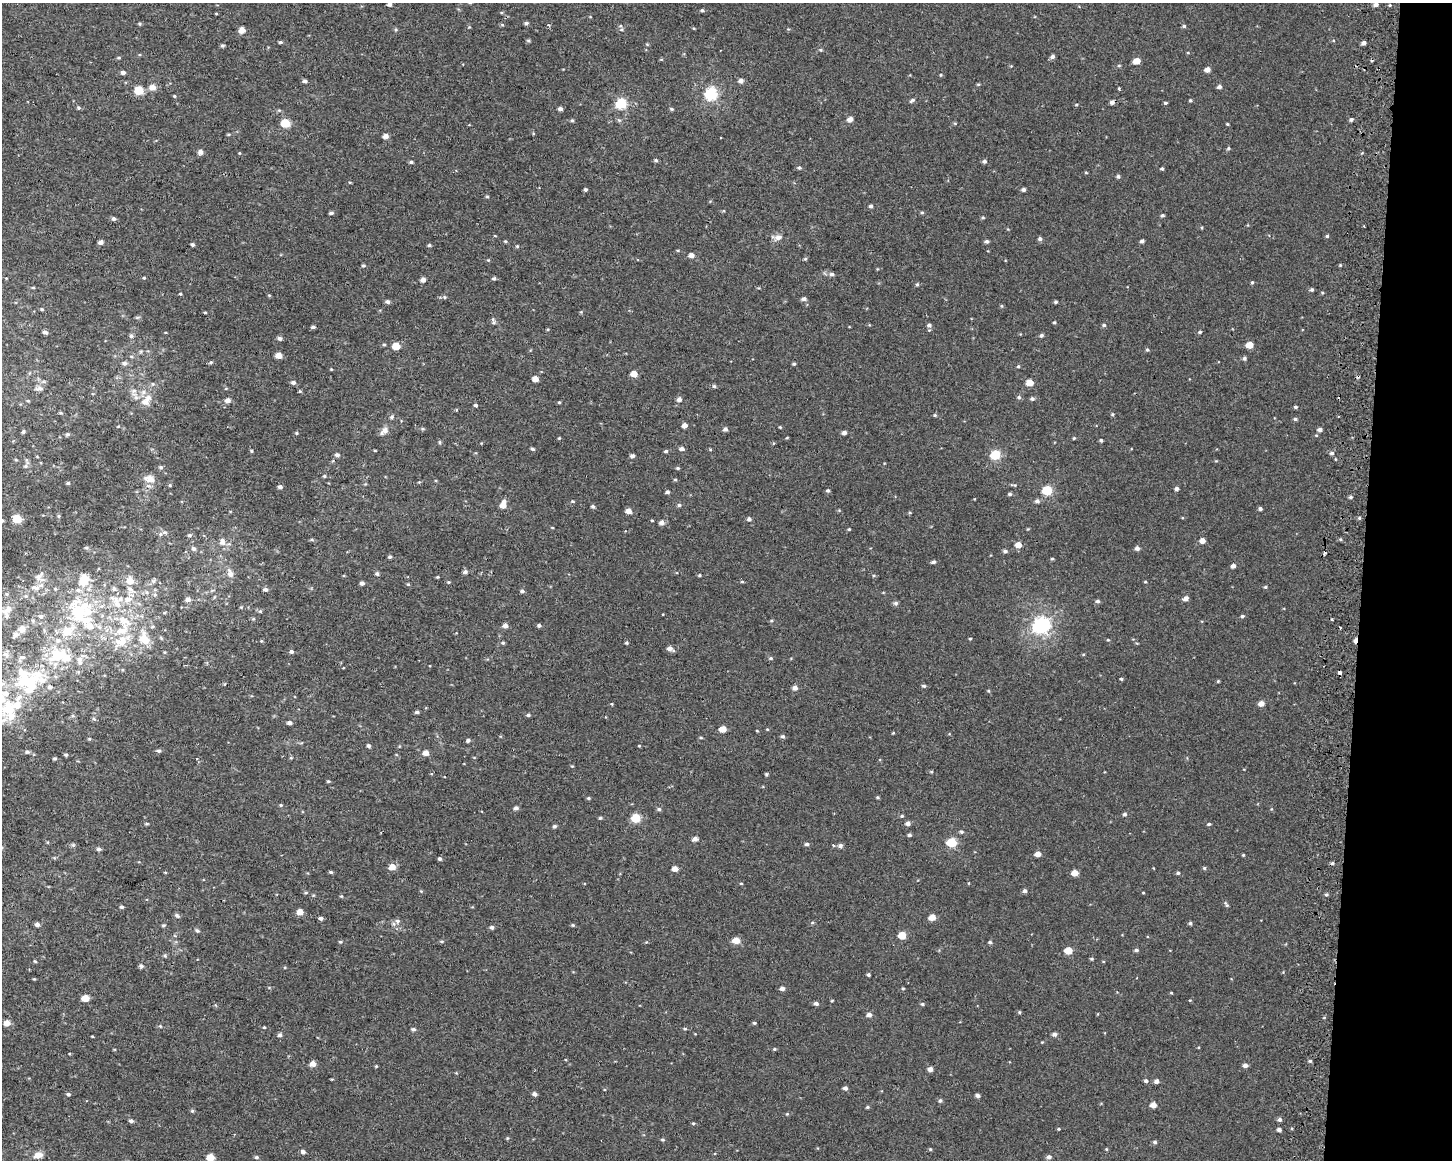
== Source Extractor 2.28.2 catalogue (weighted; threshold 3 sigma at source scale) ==
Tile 6 of 3 x 4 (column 3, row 2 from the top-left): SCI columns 3226-4675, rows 2318-3475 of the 4943 x 4643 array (HDU 1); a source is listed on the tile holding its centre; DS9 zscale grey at full resolution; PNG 1454 x 1162 px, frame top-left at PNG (2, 3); no overlay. Shown black and unused: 6% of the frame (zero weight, under 2 of 3 exposures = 2% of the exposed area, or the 3 px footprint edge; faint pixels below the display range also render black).
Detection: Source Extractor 2.28.2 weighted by HDU 2 'WHT'; one run over the whole footprint, this tile lists its part. Background 1.53e-04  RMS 0.0035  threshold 0.0158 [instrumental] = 3 sigma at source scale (4.5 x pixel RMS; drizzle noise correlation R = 1.50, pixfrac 1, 0.0396/0.0396 arcsec/px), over >= 5 px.
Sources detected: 441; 2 inside a brighter object's white glare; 6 cosmic-ray / hot-pixel residue — not listed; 29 inside a brighter listed object's ellipse — not listed separately; the other 404 listed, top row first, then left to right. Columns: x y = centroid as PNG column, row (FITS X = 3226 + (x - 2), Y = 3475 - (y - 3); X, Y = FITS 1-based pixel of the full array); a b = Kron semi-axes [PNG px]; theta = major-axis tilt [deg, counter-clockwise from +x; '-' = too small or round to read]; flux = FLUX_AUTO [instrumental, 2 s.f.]
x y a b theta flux
389 4 4 3 - 1
1376 4 5 4 - 1.2
1390 5 4 3 - 0.34
702 10 4 4 - 0.54
216 13 4 2 - 0.24
526 23 5 4 - 0.76
140 24 5 3 - 0.34
548 25 4 3 - 0.65
1184 26 5 4 - 0.57
242 30 5 4 - 3.3
528 40 5 4 - 0.5
280 42 5 4 - 0.55
1363 43 4 4 - 1.1
647 44 4 4 - 0.32
223 46 4 4 - 0.64
821 50 5 4 - 0.4
1052 56 5 5 - 0.99
119 58 5 4 - 0.44
1137 61 5 5 - 3.5
1207 69 5 4 - 1.9
123 72 5 4 - 0.96
941 75 4 3 - 0.29
305 81 5 4 - 0.96
741 81 5 4 - 1.4
978 84 5 3 - 0.34
152 87 5 5 - 3.3
1219 87 5 4 - 1
139 90 5 5 - 14
711 94 6 6 - 44
174 96 4 4 - 0.33
912 100 8 4 35 0.63
1190 100 4 4 - 0.39
1112 102 4 4 - 1.1
621 103 6 5 - 27
1165 103 4 3 - 0.49
1076 105 4 3 - 0.35
79 108 5 5 - 0.55
560 109 4 4 - 1.2
671 109 5 4 - 0.46
850 119 5 4 - 2.2
1351 119 4 4 - 0.71
572 120 5 4 - 0.49
285 123 5 5 - 13
1227 124 3 3 - 0.34
386 136 5 4 - 2
1228 148 4 4 - 0.49
200 152 5 4 - 1.8
239 153 4 4 - 0.29
656 160 4 4 - 0.64
984 161 5 4 - 0.86
411 162 5 4 - 0.51
799 168 5 4 - 0.55
1162 169 4 3 - 0.5
1086 172 5 3 - 0.3
1118 176 4 4 - 0.63
585 189 4 4 - 0.63
1023 189 4 4 - 0.89
487 197 5 3 - 0.37
871 206 4 4 - 0.68
331 213 4 3 - 0.7
922 213 5 3 - 0.39
1162 215 4 4 - 0.59
983 217 5 4 - 0.4
114 219 5 4 - 0.88
1327 236 4 4 - 0.49
778 237 11 7 16 1.7
1040 239 5 4 - 0.84
505 241 5 3 - 0.38
987 241 5 4 - 0.8
1142 241 4 4 - 0.9
101 242 4 4 - 1.6
192 244 4 3 - 0.64
429 245 4 4 - 0.49
517 246 5 4 - 0.4
691 255 5 4 - 2.2
805 259 6 3 18 0.37
488 260 4 4 - 0.32
1340 265 3 3 - 0.3
363 266 5 4 - 0.5
832 274 6 5 - 0.87
144 278 4 4 - 0.36
494 278 5 4 - 0.62
423 280 4 4 - 1.9
1252 282 4 3 - 0.43
917 284 5 4 - 0.44
33 288 5 3 - 0.32
1312 290 4 4 - 0.59
180 294 4 3 - 0.39
444 297 6 5 - 0.57
804 299 5 4 - 1.2
388 302 5 5 - 0.97
1056 302 4 3 - 0.51
1002 306 5 3 - 0.35
42 309 5 4 - 0.38
205 312 4 3 - 0.32
494 322 7 4 -90 0.57
1054 322 4 3 - 0.41
929 325 5 5 - 0.93
1104 325 5 4 - 0.54
313 327 5 3 - 0.67
45 332 4 4 - 1.2
1200 332 4 4 - 0.47
1041 335 5 4 - 0.73
131 336 6 5 - 0.82
280 338 5 4 - 0.97
384 345 5 3 - 0.38
1250 345 5 4 - 4.6
396 346 5 4 - 7.8
1147 350 5 4 - 0.47
279 355 4 4 - 3.5
1244 358 5 4 - 0.67
211 362 5 4 - 0.44
124 363 6 5 - 1.1
794 364 4 3 - 0.45
1018 366 4 4 - 0.42
634 374 5 4 - 4.1
535 379 5 4 - 3.6
293 382 5 4 - 0.93
1030 383 5 4 - 5
714 386 5 4 - 0.55
39 389 12 6 -1 1.2
134 390 7 4 1 0.86
300 391 4 4 - 0.35
136 397 6 6 - 1.1
1019 397 5 5 - 0.7
679 399 5 5 - 1.2
1032 399 5 4 - 0.71
146 400 19 10 53 3.7
228 400 5 5 - 1.9
28 401 5 3 - 0.34
559 402 4 3 - 0.38
475 405 4 3 - 0.59
1295 407 4 3 - 0.55
456 410 5 3 - 0.27
61 413 5 4 - 0.4
1112 414 5 4 - 0.41
935 415 4 4 - 0.38
392 417 5 5 - 0.72
1295 419 4 4 - 0.6
684 425 4 4 - 2.1
780 427 3 3 - 0.29
725 429 5 4 - 1
1320 430 5 4 - 1.2
384 431 10 6 44 2.1
23 432 4 4 - 0.67
296 433 4 4 - 0.34
844 433 4 4 - 1.3
67 434 6 4 2 0.58
1316 435 5 3 - 0.28
559 438 4 3 - 0.3
1074 438 4 4 - 0.38
1101 440 4 3 - 0.66
440 442 5 3 - 0.38
532 449 4 3 - 0.58
682 449 5 4 - 1.3
252 451 4 3 - 0.38
666 451 4 4 - 0.65
1332 453 5 5 - 0.82
337 455 6 5 - 0.9
995 455 5 5 - 21
632 456 5 4 - 0.89
37 457 4 3 - 0.26
25 466 6 5 - 0.68
161 467 6 5 - 0.55
678 468 5 4 - 0.43
324 476 5 4 - 0.46
149 479 16 10 -17 3
675 479 5 3 - 0.36
68 483 4 3 - 0.5
170 485 4 4 - 0.37
280 487 5 4 - 0.88
1176 488 4 4 - 0.96
828 490 5 4 - 0.56
1047 490 6 5 - 19
667 492 4 4 - 0.83
1010 494 5 4 - 0.63
1350 497 5 4 - 0.58
572 501 4 3 - 0.32
1037 501 5 5 - 0.96
503 505 5 4 - 3.7
679 505 5 5 - 0.58
593 506 4 4 - 0.67
1260 509 4 4 - 0.75
628 511 5 4 - 2.5
910 513 4 3 - 0.34
59 516 6 4 90 0.41
1359 518 4 4 - 0.44
17 519 5 5 - 15
749 519 5 4 - 1
2 520 5 4 - 0.58
652 520 3 3 - 0.34
662 522 5 4 - 1.6
849 529 4 3 - 0.35
165 532 8 5 5 0.97
189 535 5 4 - 0.59
312 540 5 3 - 0.42
1202 541 4 4 - 2.3
222 542 11 8 -82 1.8
1018 545 5 4 - 3.2
194 548 7 5 -41 0.77
1137 548 5 4 - 1.3
1005 551 5 4 - 0.85
390 557 4 3 - 0.68
1052 559 4 3 - 0.43
933 562 5 4 - 0.71
1233 566 4 4 - 1.3
465 572 5 5 - 0.97
230 573 11 7 -71 1.9
377 574 5 4 - 0.84
699 575 4 3 - 0.4
39 576 16 8 54 2.5
437 577 4 3 - 0.35
130 581 8 7 - 3.3
153 581 8 5 27 0.81
448 582 5 4 - 0.39
742 582 4 3 - 0.38
1145 582 4 3 - 0.33
362 583 4 4 - 1
408 584 5 4 - 0.35
1265 587 5 4 - 0.43
265 589 5 4 - 1
131 590 12 6 -38 1.8
522 591 4 4 - 0.71
26 596 6 5 - 0.68
1186 598 5 4 - 1.8
128 599 10 9 - 2.8
188 599 5 5 - 1.7
1098 601 5 5 - 0.73
117 603 21 8 -67 4.4
896 603 6 5 - 0.75
241 607 4 3 - 0.34
8 609 27 11 67 4.8
260 611 5 4 - 0.46
78 614 48 30 -71 32
41 616 6 5 - 1.1
1242 616 4 4 - 0.6
1332 619 4 3 - 0.39
33 620 7 5 -70 0.71
771 621 5 3 - 0.36
539 625 4 4 - 0.78
1040 625 7 6 - 95
505 626 5 4 - 1.6
22 629 10 9 - 2.4
122 630 29 13 34 9.5
144 639 15 13 -49 5.7
970 639 4 3 - 0.34
1108 640 4 4 - 0.34
1355 640 7 3 72 2.1
261 641 4 3 - 0.33
503 643 5 4 - 0.5
626 643 4 4 - 0.48
670 649 8 5 -26 1.6
291 652 5 4 - 0.89
5 654 10 7 -22 1.5
58 656 27 15 -3 15
22 657 11 7 24 1.5
771 658 5 4 - 0.5
1340 672 4 3 - 2.8
38 674 28 17 21 12
1121 679 4 3 - 0.45
1218 681 4 3 - 0.36
924 686 5 4 - 0.56
50 687 6 6 - 0.95
795 688 4 4 - 2
1261 703 5 4 - 2.6
612 704 4 3 - 0.3
8 708 28 23 52 17
417 712 4 3 - 0.74
528 715 5 4 - 0.57
94 719 5 4 - 0.45
289 723 4 4 - 1.2
723 729 5 4 - 4.5
767 729 4 3 - 0.26
757 731 4 2 - 0.25
783 736 5 5 - 0.7
701 738 5 3 - 0.38
89 739 4 3 - 0.31
468 740 4 4 - 0.89
368 746 4 4 - 0.76
639 746 4 3 - 0.26
159 751 5 5 - 0.71
27 752 6 5 - 0.61
426 753 5 5 - 2.4
66 755 4 4 - 0.55
196 758 3 3 - 0.58
291 758 5 3 - 0.33
55 759 4 4 - 0.59
931 772 4 4 - 0.39
766 774 5 3 - 0.45
328 781 5 3 - 0.39
877 797 4 3 - 0.4
588 798 5 4 - 0.43
281 805 5 4 - 0.41
516 808 5 4 - 1
659 809 5 5 - 0.58
1124 814 4 4 - 0.71
902 816 4 4 - 0.48
600 818 5 4 - 0.45
636 818 5 5 - 15
908 823 5 4 - 1.4
147 824 6 3 0 0.4
1209 824 4 3 - 0.57
554 826 5 4 - 0.66
961 832 5 4 - 0.55
909 835 4 4 - 0.76
695 839 4 4 - 1.9
952 842 5 5 - 18
807 844 5 4 - 0.68
73 845 5 5 - 0.48
833 845 4 2 - 0.4
840 846 5 4 - 1.3
99 849 6 4 -1 0.63
1038 854 4 4 - 2.5
1243 855 4 3 - 0.36
440 859 4 4 - 0.67
392 867 5 4 - 4.2
1204 868 4 4 - 0.47
675 869 4 4 - 2.8
331 872 4 3 - 0.55
1075 873 5 4 - 3.9
1178 873 4 4 - 0.66
741 883 4 3 - 0.3
1025 891 4 4 - 0.96
1143 893 4 3 - 0.24
1326 895 5 3 - 0.49
341 896 4 4 - 0.36
1226 904 9 4 -54 0.6
121 907 5 4 - 0.62
300 912 5 4 - 3.5
177 915 7 5 -31 0.74
932 917 5 4 - 4
321 918 4 4 - 0.89
812 923 5 3 - 0.4
1190 923 4 4 - 0.65
37 924 5 4 - 1.3
393 924 7 5 -22 0.9
163 925 5 4 - 0.43
573 925 5 4 - 0.39
492 927 5 5 - 0.7
197 931 5 4 - 0.63
902 935 5 5 - 7.6
736 940 5 4 - 4.8
442 941 5 3 - 0.41
340 942 5 4 - 0.41
990 942 4 4 - 0.64
1136 950 4 4 - 0.71
1068 951 5 4 - 6.8
165 956 5 4 - 0.48
1092 959 5 4 - 0.4
35 961 5 3 - 0.3
141 966 5 5 - 0.92
868 975 3 3 - 0.66
34 979 4 3 - 0.3
903 988 4 3 - 0.37
782 989 4 4 - 1.3
1171 993 3 3 - 0.3
85 998 5 4 - 7.1
1190 1000 4 3 - 0.23
832 1001 4 3 - 0.29
816 1003 5 4 - 1.1
922 1004 5 4 - 0.44
1019 1012 4 4 - 0.4
869 1015 5 4 - 1.5
7 1023 5 4 - 3.2
754 1023 4 3 - 0.47
160 1026 5 4 - 0.39
264 1027 4 3 - 0.32
413 1029 5 5 - 0.74
685 1029 5 3 - 0.33
1054 1034 5 4 - 1.2
280 1035 5 5 - 0.92
92 1036 4 2 - 0.26
774 1049 4 4 - 0.39
1310 1061 4 4 - 0.49
313 1064 5 4 - 3.2
1245 1065 5 4 - 1.2
376 1066 4 4 - 0.32
930 1069 5 4 - 2
332 1079 5 3 - 0.28
1146 1081 4 4 - 0.8
1156 1081 5 4 - 1.4
845 1088 4 4 - 1.1
68 1094 5 4 - 0.59
534 1094 5 4 - 1
978 1096 4 4 - 1
940 1101 5 5 - 0.68
1153 1105 5 4 - 3
867 1107 5 4 - 0.41
192 1111 4 4 - 0.52
787 1114 4 4 - 0.3
1280 1120 5 5 - 0.9
131 1121 5 4 - 0.8
693 1123 4 4 - 0.35
1059 1129 4 3 - 0.36
1279 1130 4 4 - 1.1
663 1140 6 4 -7 0.41
1155 1142 4 4 - 0.75
930 1149 4 4 - 0.36
1106 1149 5 3 - 0.28
303 1152 5 4 - 1.1
38 1155 10 7 18 2.9
256 1157 5 4 - 0.51
1049 1157 5 4 - 1.1
210 1158 5 5 - 6.4
Overlapping masked pixels (flux is a lower limit): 3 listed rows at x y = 1112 102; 1355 640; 1340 672
Isophote crosses this tile's border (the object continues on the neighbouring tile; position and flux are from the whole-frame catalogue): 5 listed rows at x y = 389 4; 2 520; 8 609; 8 708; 210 1158